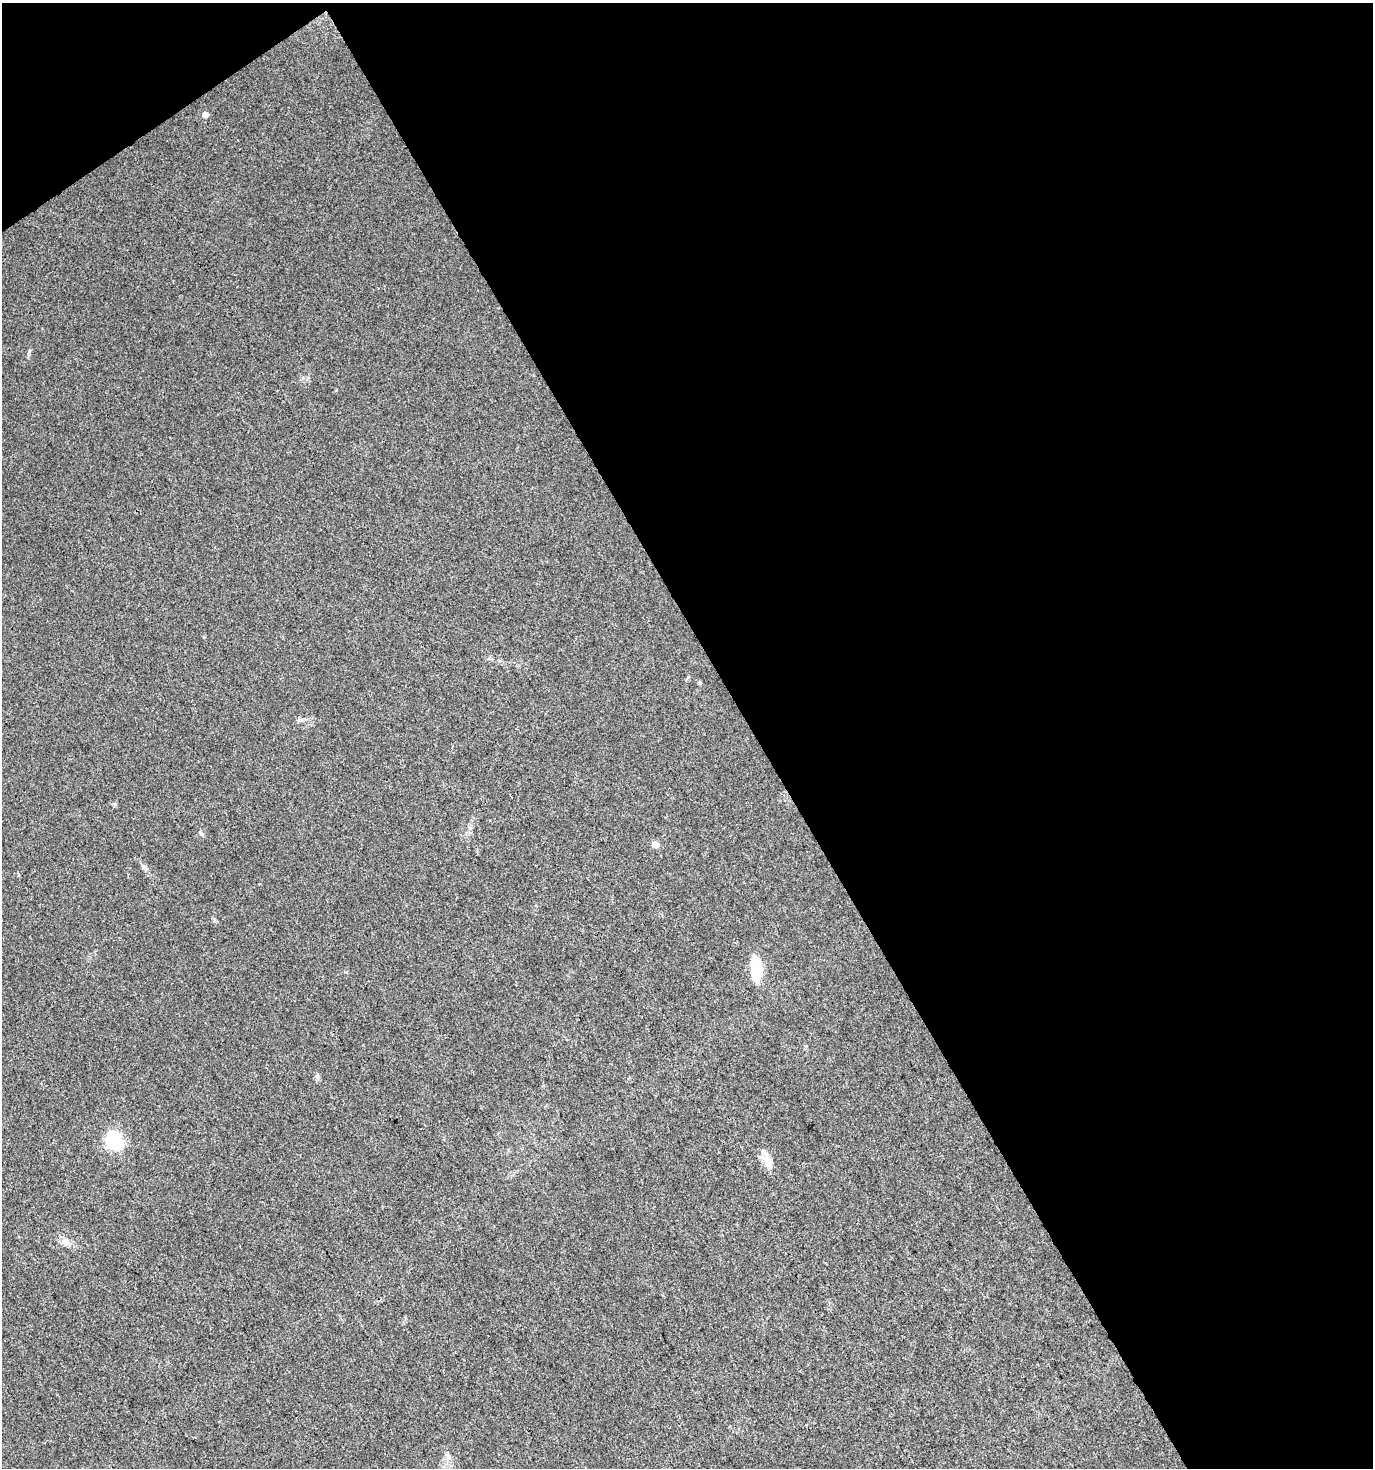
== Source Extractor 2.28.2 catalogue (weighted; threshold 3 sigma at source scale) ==
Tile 2 of 2 x 2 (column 2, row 1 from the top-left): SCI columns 1440-2810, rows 1469-2934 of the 2895 x 2934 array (HDU 1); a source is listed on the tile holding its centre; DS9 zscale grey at full resolution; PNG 1375 x 1470 px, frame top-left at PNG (2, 3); no overlay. Shown black and unused: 47% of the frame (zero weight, under 3 of 4 exposures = <1% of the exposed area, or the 3 px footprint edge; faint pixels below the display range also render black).
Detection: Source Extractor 2.28.2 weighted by HDU 2 'WHT'; one run over the whole footprint, this tile lists its part. Background 0.0242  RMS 0.0045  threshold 0.0202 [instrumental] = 3 sigma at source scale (4.5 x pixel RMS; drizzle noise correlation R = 1.50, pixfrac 1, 0.0396/0.0396 arcsec/px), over >= 5 px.
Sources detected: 10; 1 inside a brighter object's white glare — not listed; the other 9 listed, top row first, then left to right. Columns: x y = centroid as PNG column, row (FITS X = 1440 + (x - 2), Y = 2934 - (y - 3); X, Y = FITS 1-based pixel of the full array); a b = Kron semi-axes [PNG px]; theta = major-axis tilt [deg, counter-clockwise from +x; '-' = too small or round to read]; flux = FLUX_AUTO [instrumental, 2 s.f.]
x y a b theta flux
205 115 5 5 - 3.2
700 683 5 4 - 0.52
201 833 12 3 -57 0.78
655 844 8 7 - 2.4
756 970 18 12 -81 13
113 1141 7 7 - 76
767 1159 25 10 -65 4.8
66 1242 11 9 -30 3
448 1456 8 5 -45 1.2